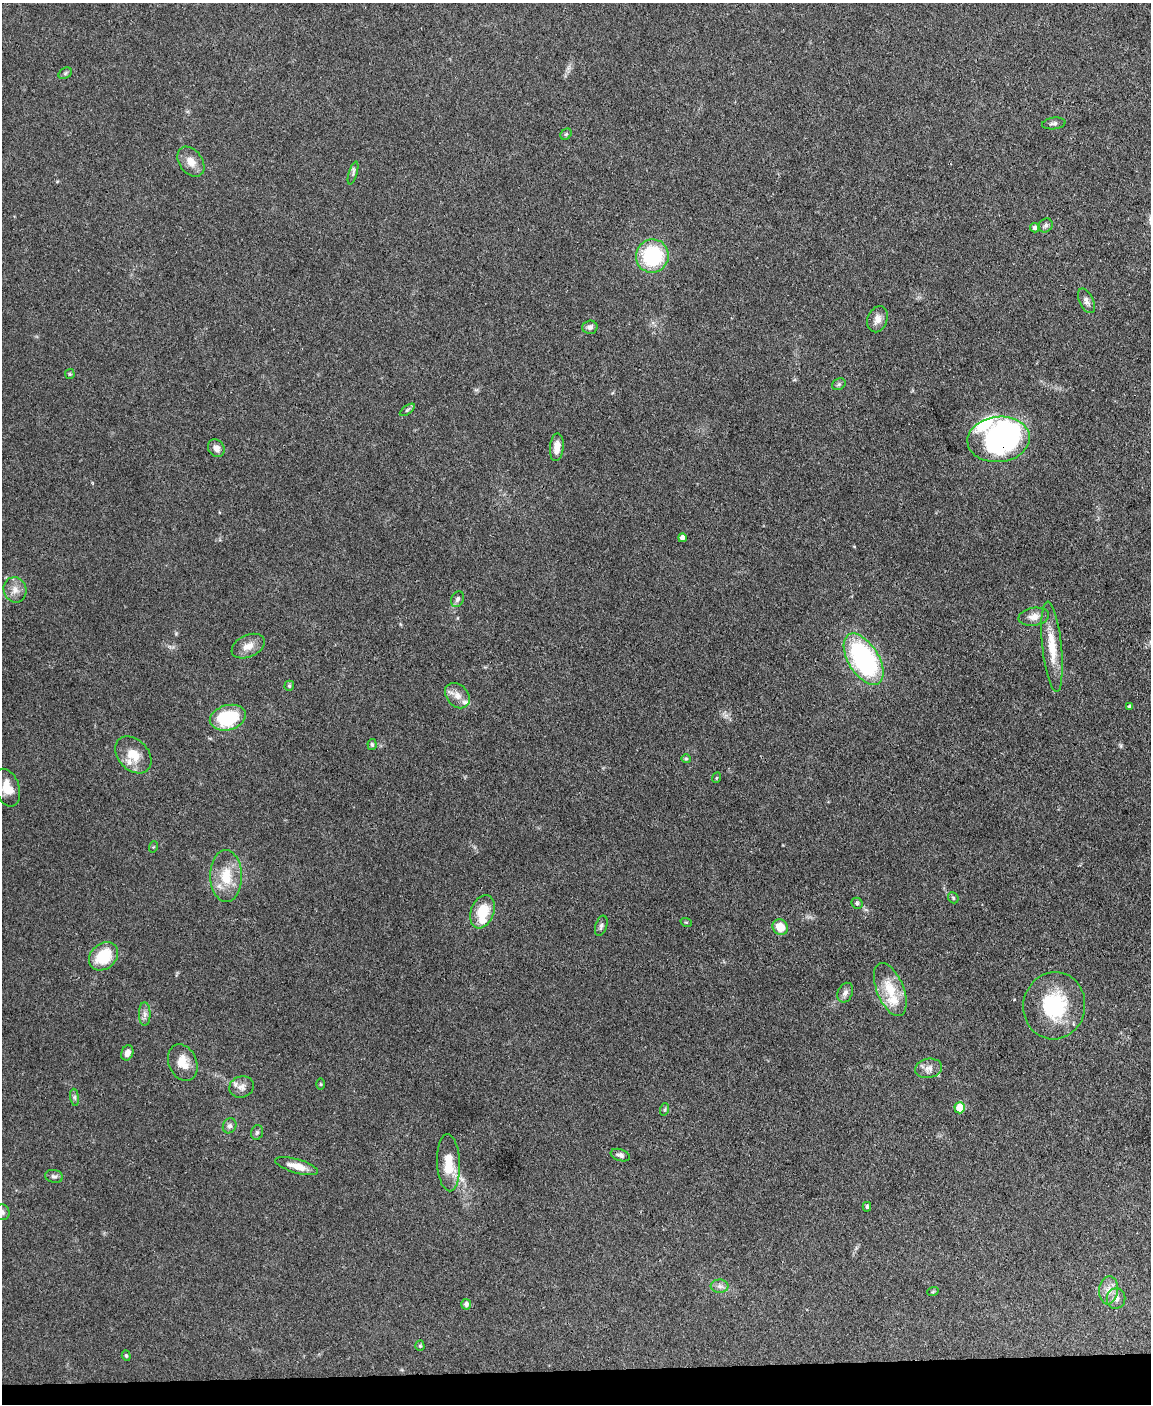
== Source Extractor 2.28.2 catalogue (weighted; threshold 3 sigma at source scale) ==
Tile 10 of 4 x 3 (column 2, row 3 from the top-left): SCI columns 1151-2299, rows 237-1638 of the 4599 x 4572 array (HDU 1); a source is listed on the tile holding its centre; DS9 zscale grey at full resolution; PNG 1153 x 1406 px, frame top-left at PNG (2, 3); each listed source drawn as its Kron ellipse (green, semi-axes under 4 px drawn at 4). Shown black and unused: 2% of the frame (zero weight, under 3 of 4 exposures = <1% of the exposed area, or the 3 px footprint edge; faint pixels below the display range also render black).
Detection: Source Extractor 2.28.2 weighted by HDU 2 'WHT'; one run over the whole footprint, this tile lists its part. Background 0.142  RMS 0.0052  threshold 0.0234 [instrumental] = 3 sigma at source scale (4.5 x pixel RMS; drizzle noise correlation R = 1.50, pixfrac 1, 0.05/0.05 arcsec/px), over >= 5 px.
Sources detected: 74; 1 inside a brighter object's white glare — neither listed nor drawn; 4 inside a brighter listed object's ellipse — not listed separately; the other 69 listed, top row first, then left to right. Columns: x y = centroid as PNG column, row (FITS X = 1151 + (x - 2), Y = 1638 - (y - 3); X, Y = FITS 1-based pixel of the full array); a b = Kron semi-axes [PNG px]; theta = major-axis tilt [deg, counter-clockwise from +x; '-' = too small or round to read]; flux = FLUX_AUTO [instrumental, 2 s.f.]
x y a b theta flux
65 73 7 5 31 0.86
1054 123 12 6 7 1.5
566 134 6 5 - 0.83
191 162 16 11 -54 5.5
353 173 12 3 74 1.1
1046 225 7 6 - 1.3
1035 228 5 4 - 1.4
652 256 17 16 - 40
1086 301 13 7 -65 2.3
877 319 13 9 69 3.8
590 327 7 6 - 1.9
70 374 5 4 - 0.58
839 384 7 5 28 1.1
407 410 9 4 36 1
999 439 31 22 6 97
557 447 14 7 85 4.8
216 448 9 7 -52 3.4
682 538 4 4 - 1.8
15 590 13 11 -69 4.4
457 599 8 6 66 1.4
1034 617 15 9 9 4.2
248 646 17 11 25 5.5
1052 647 45 9 -84 13
864 659 29 15 -58 88
289 686 5 4 - 0.89
457 696 14 10 -48 4.5
1129 706 4 4 - 0.86
228 718 18 12 15 30
372 745 5 4 - 0.99
133 755 21 15 -46 10
686 759 5 4 - 0.67
716 778 5 3 - 0.53
7 788 19 12 -71 7.9
153 847 6 3 70 0.51
226 876 26 15 -90 14
953 898 6 5 - 0.73
857 903 6 5 - 1.3
482 912 17 11 68 14
686 922 6 3 -18 0.53
601 926 10 6 72 1.6
780 927 8 7 - 8.3
103 956 16 12 41 18
890 989 28 13 -68 15
845 993 10 7 67 2.3
1054 1006 34 31 80 37
145 1014 11 6 -89 2.2
127 1053 8 6 69 2.9
183 1063 19 14 -66 8
929 1068 13 9 11 3.5
321 1084 6 4 -89 0.61
241 1087 12 10 19 3.1
75 1097 9 4 -81 1.2
960 1108 5 5 - 14
665 1109 6 4 72 0.67
230 1126 8 6 61 1.6
257 1132 7 5 73 1.1
620 1155 10 5 -19 1.8
448 1163 28 11 -87 12
297 1166 22 7 -16 5.7
54 1176 9 6 -11 1.4
867 1207 5 3 - 0.9
2 1212 8 7 - 1.6
720 1286 9 6 -2 2
1109 1290 14 9 83 4.7
933 1291 6 3 20 0.64
1116 1299 10 9 - 3.4
466 1304 5 5 - 1.7
420 1346 5 4 - 0.83
126 1356 5 4 - 0.69
Overlapping masked pixels (flux is a lower limit): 1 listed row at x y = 999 439
Isophote crosses this tile's border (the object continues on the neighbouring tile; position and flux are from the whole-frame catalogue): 1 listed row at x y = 2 1212